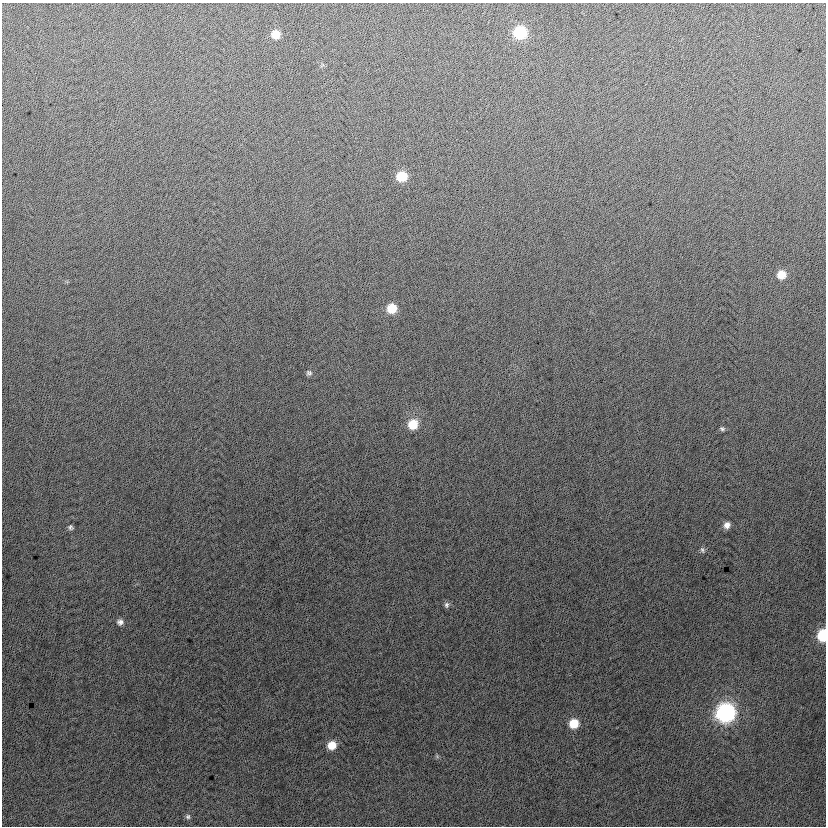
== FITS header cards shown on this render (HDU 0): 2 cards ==
NAXIS1  =                  824
NAXIS2  =                  824

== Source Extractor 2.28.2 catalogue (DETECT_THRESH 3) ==
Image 824 x 824 px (HDU 0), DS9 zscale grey, 1 PNG px = 1 image px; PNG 828 x 828 px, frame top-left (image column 1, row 824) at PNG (2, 3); no overlay
Background 0.294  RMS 13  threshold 38.8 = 3 sigma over >= 5 px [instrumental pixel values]
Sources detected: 19; all 19 listed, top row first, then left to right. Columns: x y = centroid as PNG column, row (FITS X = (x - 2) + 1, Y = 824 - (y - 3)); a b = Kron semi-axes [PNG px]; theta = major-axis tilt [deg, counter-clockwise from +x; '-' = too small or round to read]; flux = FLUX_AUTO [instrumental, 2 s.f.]
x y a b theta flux
520 33 9 8 - 59000
276 34 8 8 - 12000
402 176 9 8 - 25000
781 275 8 8 - 12000
392 308 8 8 - 20000
309 373 8 7 - 2200
413 424 10 9 - 19000
722 429 7 5 -19 1700
727 525 8 7 - 5300
70 527 6 6 - 2000
702 550 8 6 -68 1900
447 605 8 6 77 2300
120 622 8 7 - 3500
822 635 8 6 86 44000
725 713 10 10 - 270000
574 723 8 8 - 19000
332 745 9 8 - 12000
437 756 7 4 -57 1200
188 817 6 6 - 2000
At the frame edge (FLAGS 8, measured only in part): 1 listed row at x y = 822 635